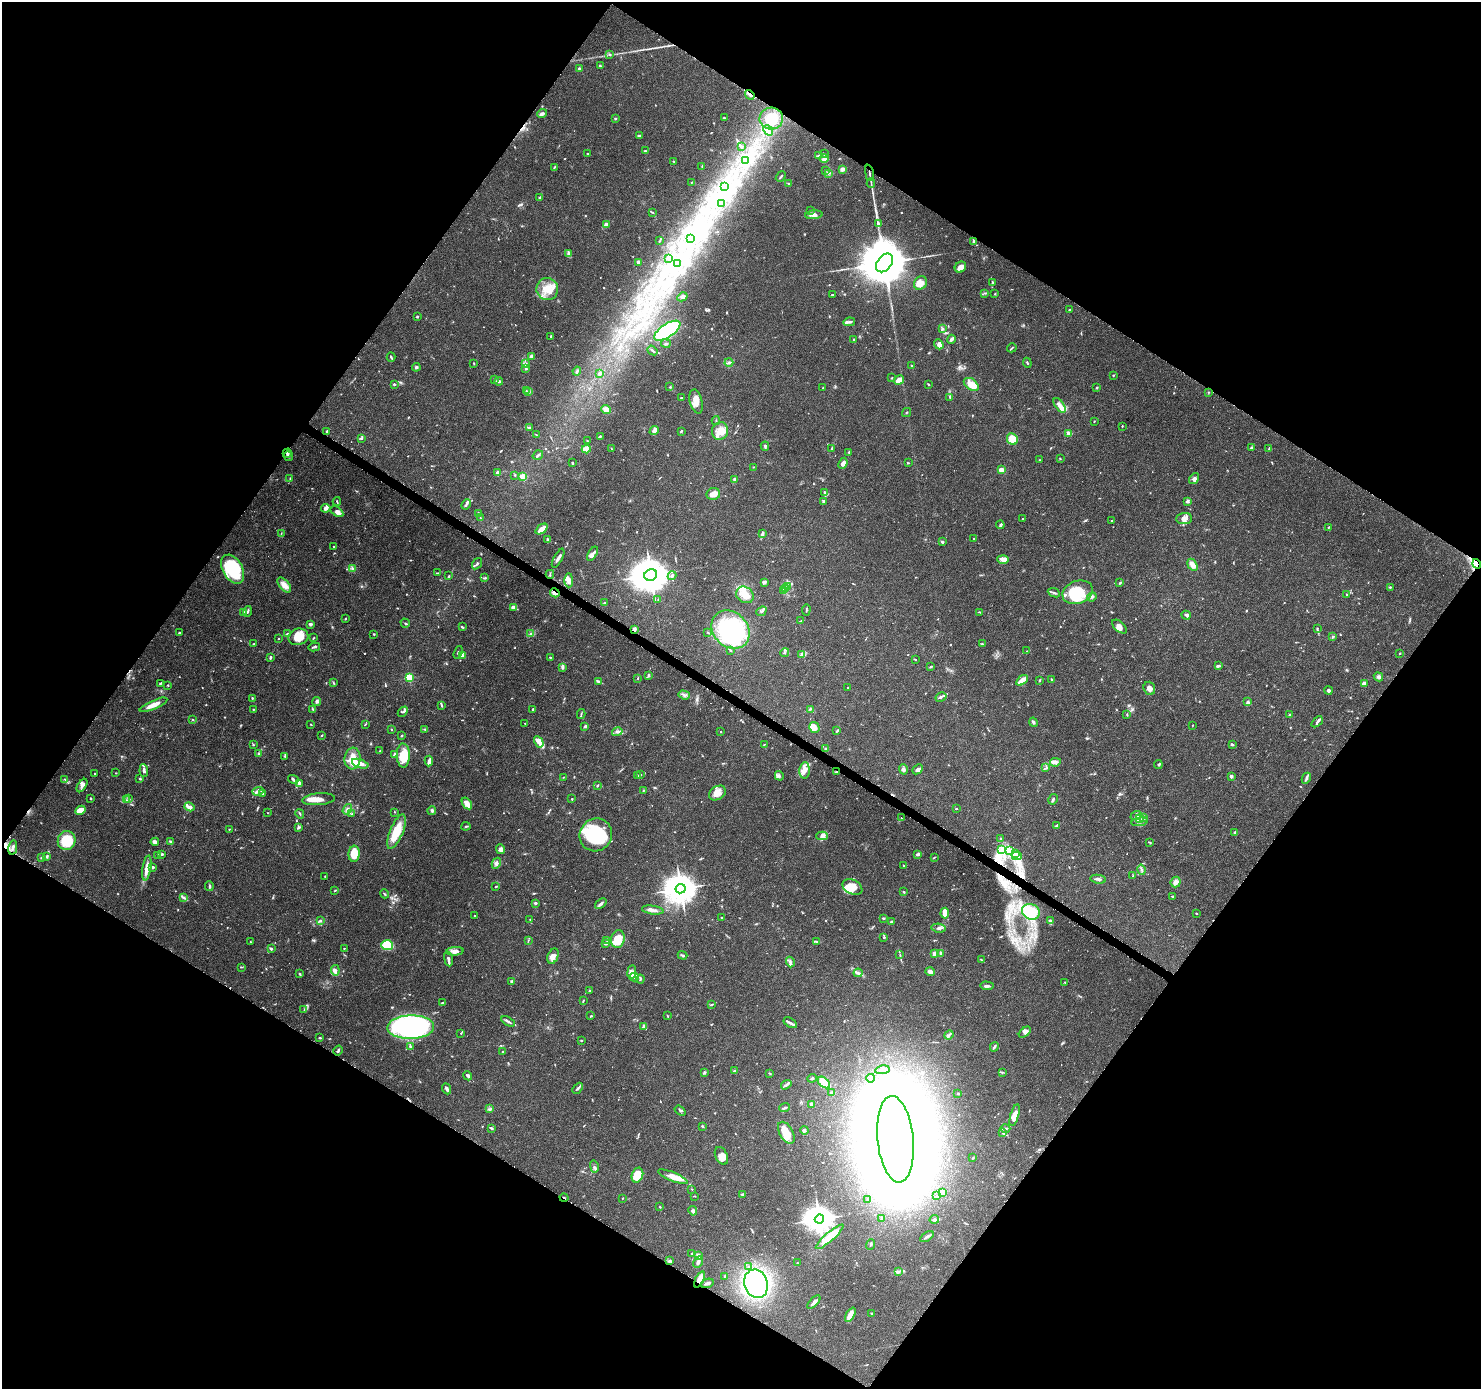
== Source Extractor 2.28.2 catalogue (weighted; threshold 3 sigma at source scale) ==
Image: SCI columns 17-5930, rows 258-5803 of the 5937 x 5994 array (HDU 1 of 3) = the unmasked area's bounding box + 8 px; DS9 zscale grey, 4 x 4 block average (1 PNG px = mean of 4 x 4 image px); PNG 1483 x 1391 px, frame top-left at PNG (2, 2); each listed source drawn as its Kron ellipse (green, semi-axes under 4 px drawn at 4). Shown black and unused: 49% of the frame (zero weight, under 3 of 6 exposures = <1% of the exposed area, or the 3 px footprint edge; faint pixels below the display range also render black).
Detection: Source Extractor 2.28.2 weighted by HDU 2 'WHT'. Background 0.0521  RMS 0.0025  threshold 0.0104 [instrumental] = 3 sigma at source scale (4.09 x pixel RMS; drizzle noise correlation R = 1.36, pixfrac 0.8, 0.0396/0.0396 arcsec/px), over >= 5 px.
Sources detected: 963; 5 too faint to see at this stretch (4 x 4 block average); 25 inside a brighter object's white glare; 7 cosmic-ray / hot-pixel residue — neither listed nor drawn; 30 coinciding with a brighter row at this scale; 90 inside a brighter listed object's ellipse — not listed separately; of the other 806, all 500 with FLUX_AUTO >= 0.813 (the completeness limit of this list) listed and drawn (306 fainter detections not listed), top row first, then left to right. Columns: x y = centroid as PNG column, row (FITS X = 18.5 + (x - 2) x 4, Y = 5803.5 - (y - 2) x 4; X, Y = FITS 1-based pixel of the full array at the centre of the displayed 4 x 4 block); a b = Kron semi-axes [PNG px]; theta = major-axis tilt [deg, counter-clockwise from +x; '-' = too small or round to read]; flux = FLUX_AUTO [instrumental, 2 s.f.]
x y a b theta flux
610 55 3 2 - 1.2
600 66 3 2 - 1.1
579 69 3 3 - 2.9
750 95 5 3 - 3.3
542 113 5 3 - 3.8
724 118 3 2 - 1.8
615 119 3 2 - 1.6
771 119 12 11 - 28
768 130 5 3 - 4
639 136 4 3 - 2.2
741 146 3 2 - 1.4
645 151 2 2 - 1.9
588 154 2 2 - 0.82
824 154 2 2 - 1
819 155 3 2 - 1.6
824 158 4 3 - 3.6
746 160 3 2 - 1.8
674 161 2 2 - 0.89
702 166 3 2 - 1.1
554 167 4 2 - 1.4
842 169 3 3 - 5.3
825 170 2 2 - 0.82
829 173 3 2 - 1.3
869 173 8 2 -80 3.7
781 177 6 2 49 1.9
691 182 3 2 - 1.2
871 183 5 2 - 1.6
789 184 2 2 - 1
725 187 4 2 - 2.1
539 198 2 2 - 2.4
721 204 4 3 - 3.1
811 211 2 2 - 0.9
653 212 3 2 - 1.2
814 215 9 3 6 5.9
607 224 4 3 - 2.2
879 224 2 2 - 0.97
691 239 2 2 - 11
660 241 2 2 - 0.81
973 242 3 2 - 3.7
569 254 3 2 - 1.5
668 259 4 2 - 2.4
638 262 3 2 - 6.5
677 263 3 3 - 1.9
885 263 10 7 53 12000
960 267 6 5 - 9
993 282 4 2 - 1.6
920 283 7 6 - 12
547 289 11 11 - 24
985 293 2 2 - 0.99
995 294 2 2 - 0.97
832 295 3 2 - 1.2
682 297 5 3 - 4.1
1069 310 2 2 - 0.91
417 317 2 2 - 4.9
849 322 6 2 8 3.4
942 328 3 2 - 1.3
667 331 15 6 34 120
551 336 2 2 - 1.4
951 339 4 2 - 4.2
854 340 3 2 - 2
666 344 5 2 - 1.9
939 344 5 4 - 7.1
1012 348 5 2 - 1.6
652 350 5 2 - 2
531 356 3 2 - 3.1
391 357 4 2 - 1.9
729 362 4 2 - 3
474 363 3 2 - 0.86
1027 363 5 2 - 1.4
525 364 3 3 - 2.3
911 365 2 2 - 1.2
416 367 4 3 - 2.2
525 369 3 2 - 1.2
577 371 4 2 - 2.2
600 373 2 2 - 9.5
1113 375 3 2 - 0.89
892 378 2 2 - 1
495 379 2 2 - 0.95
899 380 5 4 - 10
499 381 4 3 - 3.5
394 384 2 2 - 4.8
928 384 2 2 - 1.3
971 384 8 5 -37 23
670 387 2 2 - 0.93
823 388 2 2 - 0.85
1097 388 3 2 - 1.4
526 391 4 2 - 1.6
529 391 3 2 - 1.9
1209 392 2 2 - 0.85
950 397 3 2 - 1.8
681 398 2 2 - 1.4
696 402 12 6 -76 14
1060 405 8 3 -54 13
606 409 5 4 - 8
906 413 5 2 - 1
716 421 4 2 - 1.4
1094 421 2 2 - 1.1
1122 426 2 2 - 1.1
530 427 2 2 - 1.3
654 430 5 3 - 7.5
327 431 3 2 - 3.6
681 431 3 2 - 1.8
720 431 9 8 - 15
1068 433 2 2 - 27
537 435 4 2 - 1.2
600 436 3 2 - 1.7
362 438 3 2 - 1.4
1012 439 6 5 - 15
587 441 2 2 - 1.3
765 446 4 3 - 2.3
1251 448 3 2 - 5.5
1269 448 4 2 - 1.2
586 449 4 3 - 19
612 449 3 2 - 0.99
832 449 3 2 - 1.3
849 452 3 2 - 1.1
287 453 5 2 - 2.7
538 455 5 2 - 2.6
288 456 5 3 - 2.5
1060 458 3 2 - 0.83
1039 460 2 2 - 0.97
572 463 3 2 - 1.6
843 463 6 3 65 7.7
908 463 2 2 - 0.84
753 467 2 2 - 0.96
1001 470 4 3 - 7.9
497 473 2 2 - 7.6
515 475 2 2 - 1.1
523 477 2 2 - 73
1194 478 6 4 53 3.9
290 479 3 2 - 1
734 480 3 2 - 2.9
824 492 2 2 - 2.7
713 494 7 6 - 12
337 501 4 2 - 1.4
823 501 4 2 - 2.2
1187 501 4 3 - 3.6
466 504 5 3 - 2.9
326 508 5 3 - 4.8
337 512 7 4 -31 6.7
479 514 3 2 - 2.4
480 518 2 2 - 0.97
1184 518 8 5 5 7.5
1023 519 3 2 - 0.87
1112 521 3 2 - 1.2
1000 525 4 2 - 3.1
1329 527 3 2 - 1.1
541 529 7 3 40 12
281 533 3 2 - 0.91
762 533 3 3 - 2.1
974 539 2 2 - 1.2
548 540 4 2 - 2.9
942 542 3 3 - 2.9
334 546 3 2 - 1.3
593 554 8 3 59 4.5
558 558 10 2 61 5.3
1003 559 5 4 - 11
477 564 6 2 54 2.5
1477 564 5 3 - 5.2
1192 565 6 4 -57 9.7
233 569 15 10 -61 93
352 569 3 2 - 2
437 573 4 2 - 1.5
550 574 4 2 - 1.6
651 575 6 5 - 4400
449 576 3 2 - 1.1
672 576 4 2 - 3
485 578 3 2 - 1.5
569 580 7 4 -89 6.6
764 582 3 2 - 6.4
1120 583 4 2 - 1.6
284 585 9 5 -50 12
787 586 2 2 - 1.3
1390 587 2 2 - 1.6
785 589 3 2 - 1.1
783 590 2 2 - 0.86
1078 592 15 11 21 61
555 593 5 2 - 10
1054 593 6 2 -22 2.9
745 595 9 7 -38 17
1347 595 3 2 - 1.1
1092 597 5 2 - 2.3
658 599 2 2 - 0.95
605 603 3 2 - 0.82
513 607 3 2 - 5.8
806 610 5 2 - 1.6
248 611 5 2 - 2.5
761 611 5 3 - 3.1
244 612 3 3 - 2
980 612 4 2 - 1.1
1186 615 5 3 - 3.4
345 619 2 2 - 1.2
801 621 2 2 - 1.2
405 623 5 2 - 1.7
310 624 2 2 - 12
462 627 4 2 - 1.9
1120 627 9 5 -41 7.6
1317 628 2 2 - 0.92
635 629 3 2 - 4.1
731 630 21 17 -45 190
180 633 3 2 - 2.2
708 633 3 2 - 0.92
288 634 4 2 - 1.4
374 634 2 2 - 1.2
531 634 3 2 - 1.9
298 637 10 8 15 29
1333 637 3 2 - 1.6
314 638 3 2 - 1.3
278 639 2 2 - 1
254 644 3 2 - 1.6
982 644 2 2 - 1.3
314 647 6 2 12 2.6
730 650 3 2 - 1.1
1027 651 3 2 - 0.91
458 652 6 2 69 2.4
785 652 4 2 - 2
1399 653 2 2 - 1.3
801 655 3 2 - 4
462 656 3 3 - 4
270 657 3 2 - 2.6
550 657 3 2 - 1.7
915 660 2 2 - 1.3
1218 666 3 2 - 3.1
931 667 3 2 - 1.5
562 668 3 2 - 0.91
648 675 4 2 - 1.6
1378 677 5 3 - 3.4
409 678 2 2 - 110
638 678 2 2 - 0.99
1022 680 6 2 37 19
1040 680 3 2 - 2.2
1052 680 3 2 - 1.2
599 681 4 2 - 4.3
161 683 4 2 - 1.5
333 683 3 2 - 1.6
1364 684 4 3 - 8.2
168 685 2 2 - 1.3
847 688 2 2 - 1.1
1149 688 7 5 -73 7.8
1328 690 4 3 - 3.3
684 695 6 3 -18 3.4
941 697 6 3 31 3.2
252 698 4 2 - 1.3
317 701 4 3 - 2.7
1248 702 4 3 - 2.8
153 705 15 4 23 13
442 705 4 2 - 1.6
253 709 3 2 - 0.88
313 709 3 2 - 1.6
533 709 4 2 - 1.7
810 709 3 2 - 1.3
403 712 6 3 47 3.2
581 714 5 2 - 1.5
1127 714 3 2 - 1.2
1290 715 3 2 - 1.5
193 720 3 2 - 0.84
1033 722 4 3 - 2.6
1317 722 6 2 43 2.8
525 723 2 2 - 1.6
311 724 3 2 - 0.83
365 724 2 2 - 0.82
1192 725 2 2 - 1.1
585 726 3 2 - 2.4
814 727 5 4 - 14
391 729 2 2 - 0.97
425 729 2 2 - 0.91
837 731 4 2 - 1.6
617 732 5 3 - 4.4
721 732 2 2 - 1.9
322 735 3 2 - 1.2
402 735 2 2 - 1.1
539 742 6 3 -59 12
253 745 3 2 - 1.2
764 745 2 2 - 1.1
1233 745 3 2 - 1.4
826 748 3 2 - 1.5
379 751 3 2 - 1.1
259 754 3 2 - 2.8
395 755 3 3 - 5.9
403 755 12 6 -88 34
285 756 2 2 - 1.2
353 759 11 8 84 26
429 761 5 3 - 6.1
1055 762 5 4 - 5.1
360 764 8 3 -19 13
1158 765 4 2 - 1.6
1046 767 3 2 - 1.6
903 769 5 4 - 4.2
917 769 6 3 42 4.3
805 770 8 5 85 12
144 771 6 3 -83 4
836 772 3 2 - 1.3
116 773 2 2 - 0.92
95 774 2 2 - 0.86
637 775 2 2 - 2.1
640 775 2 2 - 1
779 776 5 3 - 3
1231 776 3 3 - 3.4
563 777 3 2 - 1
1306 778 6 3 63 3
65 779 3 2 - 1.1
140 779 3 2 - 1.3
293 779 5 2 - 2.4
299 784 4 3 - 4.5
598 785 3 2 - 1.7
82 786 7 3 57 5.2
644 790 3 2 - 0.98
258 791 6 3 17 4.9
263 793 3 2 - 1.3
717 793 9 6 33 11
91 799 3 2 - 1
129 799 3 2 - 1.4
319 799 16 6 5 12
572 799 2 2 - 1.7
1053 799 5 2 - 2.8
126 800 3 2 - 1.8
467 803 6 3 -54 13
189 807 5 3 - 6.3
956 808 3 2 - 1.2
347 809 6 3 55 4.1
80 810 5 3 - 19
432 810 4 3 - 2.6
395 812 2 2 - 0.83
268 813 2 2 - 0.88
300 814 5 2 - 1.8
352 814 4 2 - 1.4
1136 815 6 3 21 4.6
1144 817 2 2 - 1.2
901 818 2 2 - 1
1140 819 4 2 - 3.6
1140 822 8 3 9 4.7
1056 825 4 2 - 1.7
466 826 4 2 - 1.7
299 827 4 2 - 2.8
229 829 2 2 - 1.1
396 832 18 6 68 40
1235 832 2 2 - 5
596 835 17 16 - 95
822 836 6 3 1 4.2
1000 839 3 2 - 1.5
67 840 9 9 - 52
171 841 3 2 - 1.4
155 842 4 4 - 4
1149 842 3 2 - 1
13 847 7 3 79 4.4
501 849 5 3 - 3.6
1002 849 2 2 - 0.97
1009 851 2 2 - 1.2
1015 853 3 2 - 1.5
162 854 4 2 - 2.1
354 854 8 5 86 29
918 854 4 3 - 3.3
158 855 3 2 - 1.4
1017 856 5 3 - 4.2
47 857 4 3 - 2.4
934 857 3 2 - 1.5
42 858 3 2 - 1.1
496 863 6 4 62 4.7
903 865 2 2 - 1.2
153 867 2 2 - 8.3
147 868 12 3 81 13
1142 870 5 2 - 1.3
325 876 2 2 - 0.98
1133 876 3 2 - 0.89
1098 879 8 2 -10 4.3
1176 882 5 5 - 7.2
209 886 5 2 - 2.2
496 886 3 2 - 1.5
852 887 10 7 -25 13
681 889 5 4 - 2800
335 890 3 2 - 1.6
904 892 3 2 - 1.5
384 894 5 2 - 1.7
1173 896 3 2 - 1.9
183 897 4 3 - 2.7
535 903 2 2 - 8.5
601 904 6 3 38 3.6
653 910 11 3 -8 6.4
1031 912 9 7 -27 37
945 913 5 3 - 20
1196 913 2 2 - 1
475 915 2 2 - 1.6
722 918 3 2 - 0.87
883 918 2 2 - 2.6
530 920 2 2 - 1.2
320 921 4 3 - 2
892 921 3 2 - 2.9
1050 921 2 2 - 14
939 928 7 3 -9 4.2
884 937 2 2 - 1.5
618 939 9 6 80 25
528 940 3 2 - 0.91
607 940 3 2 - 1.5
817 941 3 2 - 1.2
250 942 3 2 - 0.91
605 944 4 2 - 1.6
387 945 6 5 - 47
344 948 2 2 - 1.1
271 949 2 2 - 5.2
455 951 8 4 5 6.9
935 953 4 3 - 4.7
941 953 3 2 - 1.8
682 955 5 2 - 2
900 955 4 2 - 1.7
553 956 8 5 67 8.1
448 959 7 2 -78 3.3
981 960 4 2 - 1.6
790 962 5 3 - 3.2
241 967 3 2 - 0.94
335 970 5 4 - 4.6
632 972 7 3 83 6.9
930 972 5 3 - 9.1
858 973 4 4 - 3.9
300 974 3 2 - 1.6
634 977 4 3 - 4.2
640 979 4 2 - 1.6
512 981 3 2 - 5.4
1065 982 2 2 - 1.2
987 986 7 2 -4 4.3
589 991 3 2 - 0.89
583 1001 3 2 - 1.4
442 1002 4 2 - 1
711 1005 4 2 - 1.2
304 1009 2 2 - 0.87
591 1016 2 2 - 1.5
667 1016 4 2 - 0.95
508 1021 7 2 -30 3.3
790 1023 7 2 -33 3.6
411 1027 23 12 2 380
643 1027 4 3 - 4.2
1025 1032 7 4 42 4.9
461 1033 2 2 - 0.88
949 1035 5 2 - 1.7
320 1038 3 2 - 1.9
581 1040 4 2 - 1.2
410 1046 3 2 - 1.7
994 1047 5 2 - 3.1
338 1051 5 2 - 2.3
503 1052 2 2 - 1.6
882 1070 7 2 9 2.7
734 1071 4 2 - 1.8
704 1072 4 3 - 1.8
1002 1072 3 2 - 0.88
769 1073 4 2 - 1.1
468 1076 4 2 - 3.8
812 1078 5 2 - 1.8
871 1078 4 2 - 1.7
824 1082 7 4 -41 36
786 1085 5 3 - 3.1
578 1088 6 2 47 2.8
447 1089 6 3 -66 3.6
832 1093 3 3 - 4.9
958 1093 2 2 - 4.9
812 1104 2 2 - 22
785 1108 5 2 - 2.2
490 1109 4 2 - 2
680 1111 6 2 -39 2
1015 1115 11 4 73 14
702 1126 2 2 - 1.3
491 1128 3 2 - 2.2
1005 1128 5 2 - 2.2
805 1130 4 2 - 1.8
786 1133 12 6 -59 23
1003 1133 4 3 - 2
895 1139 43 18 -84 6100
721 1156 9 6 -66 9.1
973 1158 2 2 - 1
594 1167 6 3 -76 3
637 1175 7 5 70 31
673 1177 16 4 -22 17
692 1189 2 2 - 0.9
942 1192 2 2 - 34
742 1194 4 2 - 2.2
694 1196 3 2 - 0.86
937 1196 2 2 - 0.82
564 1198 4 2 - 1.6
622 1198 2 2 - 0.99
868 1199 3 2 - 1.1
660 1207 3 2 - 0.89
693 1211 5 3 - 4.1
819 1219 4 4 - 2200
881 1219 3 2 - 1.4
934 1219 5 3 - 3.7
830 1237 18 4 41 35
927 1237 7 2 33 4.2
870 1245 5 2 - 1.8
692 1254 2 2 - 1.8
698 1256 3 2 - 9.7
669 1261 3 2 - 1.4
698 1262 6 3 60 4.7
797 1263 2 2 - 1.4
749 1266 2 2 - 1
898 1271 3 2 - 2.1
725 1276 3 2 - 1.3
700 1279 9 3 64 16
707 1283 7 2 19 3.8
756 1284 14 11 -71 290
814 1302 8 3 46 6.3
872 1314 3 2 - 1.9
850 1315 8 3 63 14
Overlapping masked pixels (flux is a lower limit): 11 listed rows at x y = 750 95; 869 173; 973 242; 287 453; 1477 564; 555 593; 635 629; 836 772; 13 847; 564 1198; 700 1279
Diffuse or blended objects may show on this block-average render without a row.